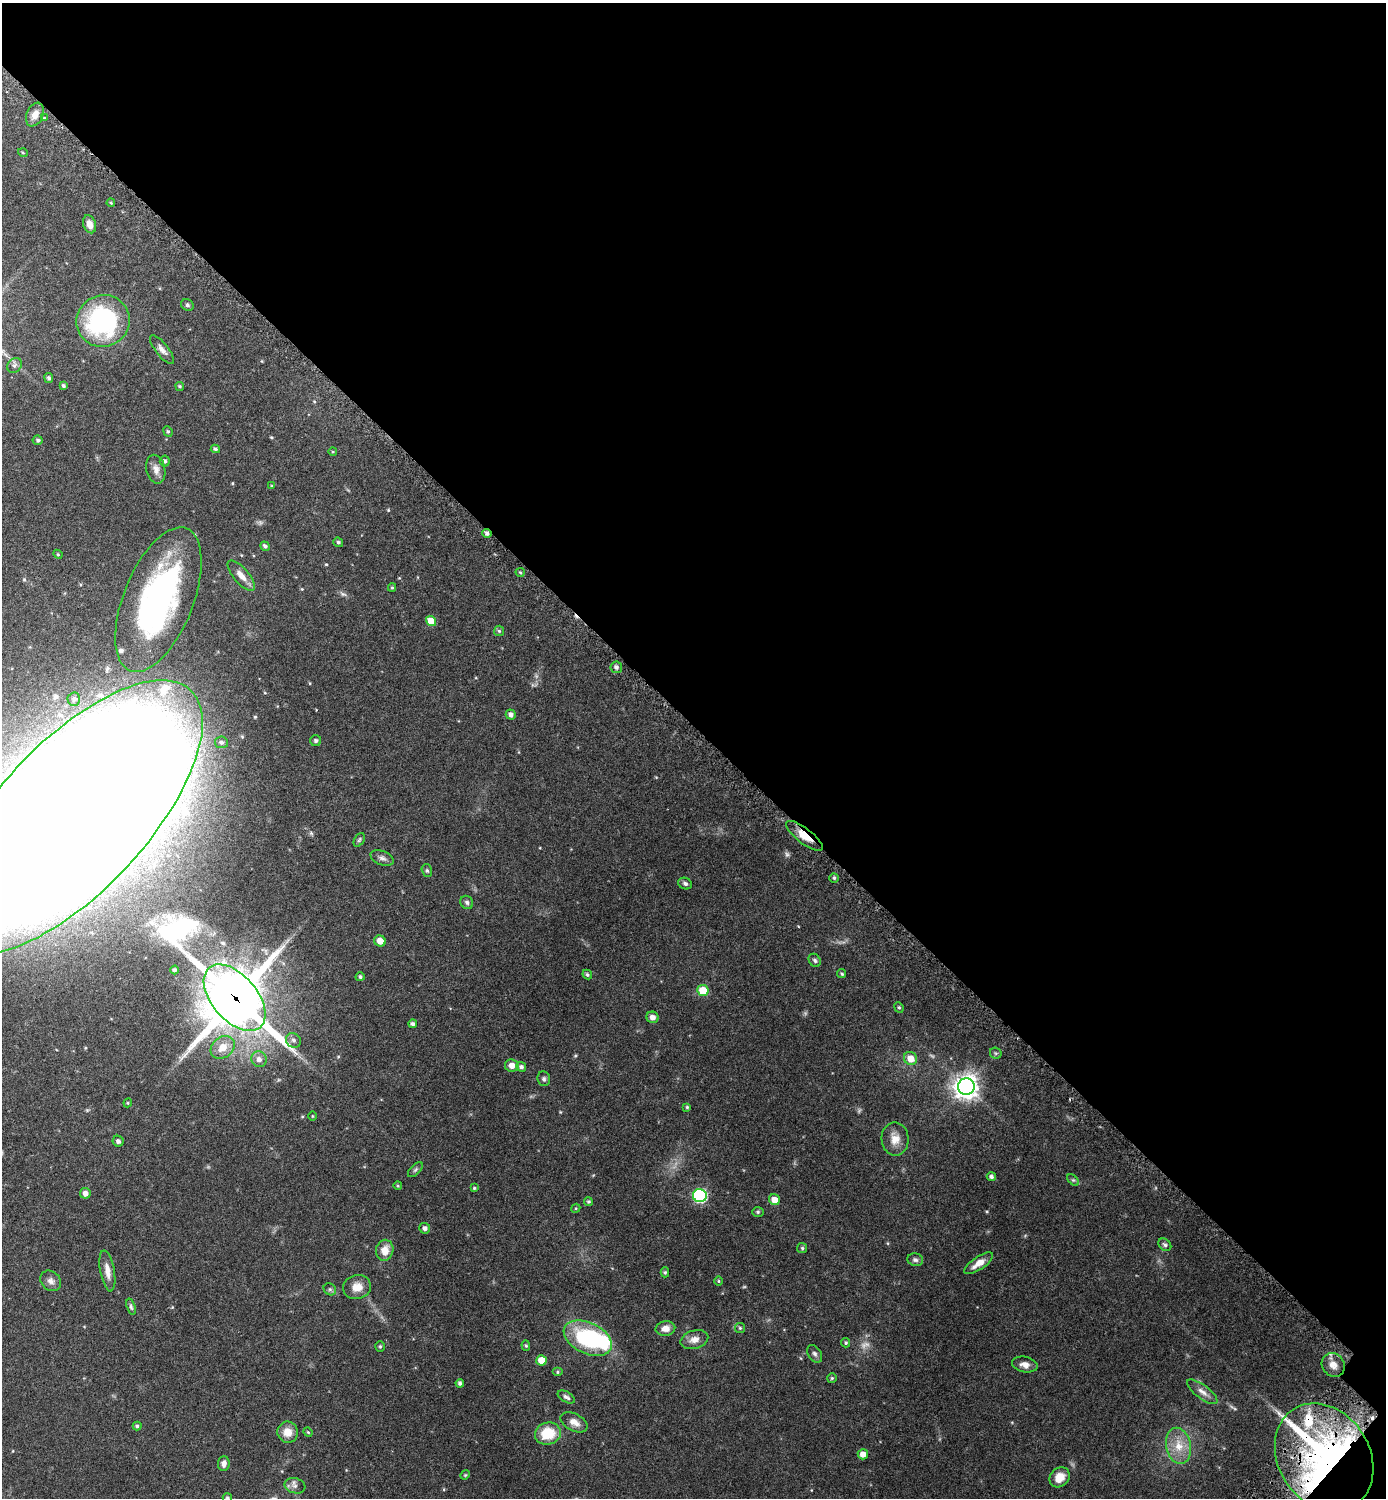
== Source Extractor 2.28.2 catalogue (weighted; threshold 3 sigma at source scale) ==
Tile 8 of 4 x 4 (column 4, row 2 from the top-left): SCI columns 4477-5860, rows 3021-4516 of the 6046 x 6043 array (HDU 1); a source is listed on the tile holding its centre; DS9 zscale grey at full resolution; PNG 1388 x 1500 px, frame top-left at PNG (2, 3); each listed source drawn as its Kron ellipse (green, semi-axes under 4 px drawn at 4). Shown black and unused: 49% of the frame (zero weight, under 3 of 6 exposures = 1% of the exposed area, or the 3 px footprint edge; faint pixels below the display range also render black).
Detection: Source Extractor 2.28.2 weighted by HDU 2 'WHT'; one run over the whole footprint, this tile lists its part. Background 0.0801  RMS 0.0037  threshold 0.0151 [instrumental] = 3 sigma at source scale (4.09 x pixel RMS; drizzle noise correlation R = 1.36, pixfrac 0.8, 0.05/0.05 arcsec/px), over >= 5 px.
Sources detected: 132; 5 too faint to see at this stretch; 1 inside a brighter object's white glare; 3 cosmic-ray / hot-pixel residue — neither listed nor drawn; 3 inside a brighter listed object's ellipse — not listed separately; the other 120 listed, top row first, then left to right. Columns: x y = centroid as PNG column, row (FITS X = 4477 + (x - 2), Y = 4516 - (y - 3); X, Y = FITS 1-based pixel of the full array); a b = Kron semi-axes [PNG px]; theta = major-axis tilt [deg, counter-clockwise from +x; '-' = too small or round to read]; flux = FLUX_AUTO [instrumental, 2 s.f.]
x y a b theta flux
35 115 12 8 66 2.2
44 118 4 4 - 0.32
23 153 5 3 - 0.28
111 203 4 3 - 0.29
89 224 9 6 -72 2.1
187 305 6 5 - 0.56
103 321 27 25 27 45
162 350 17 6 -52 1.7
14 365 8 6 50 0.82
49 378 5 4 - 0.62
63 386 4 3 - 0.58
180 386 5 4 - 0.42
168 431 5 4 - 0.41
38 440 5 5 - 0.56
215 449 4 4 - 0.57
333 452 4 3 - 0.28
165 461 5 5 - 0.65
156 469 14 9 -77 1.9
272 486 4 4 - 0.3
487 533 5 4 - 0.93
338 542 5 4 - 0.59
265 546 5 4 - 0.76
58 554 5 4 - 0.32
520 572 4 4 - 0.4
241 575 19 7 -49 2.8
392 588 4 4 - 0.36
158 600 77 35 68 81
431 621 5 5 - 5.3
499 631 5 5 - 0.48
616 667 6 5 - 0.88
74 699 6 6 - 0.81
511 715 5 5 - 1.1
316 741 5 5 - 0.67
221 742 6 6 - 0.88
72 817 174 74 47 3600
804 836 22 7 -38 4.5
359 840 7 4 59 0.51
382 858 12 7 -22 1.2
427 871 6 5 - 0.49
834 878 4 4 - 0.46
685 883 7 5 -25 0.83
467 902 7 6 - 0.75
380 941 6 5 - 2.8
815 960 7 5 -53 0.62
174 970 4 4 - 0.68
587 974 5 4 - 0.54
842 974 4 4 - 0.48
360 977 4 4 - 0.61
703 991 6 5 - 8.3
235 998 39 22 -49 1800
899 1007 5 4 - 0.43
652 1017 6 5 - 1.6
413 1024 4 4 - 0.92
293 1040 8 7 - 1
223 1047 13 10 39 3.9
996 1053 6 5 - 0.47
910 1058 7 6 - 3.6
259 1059 8 7 - 1.6
512 1065 7 6 - 1.9
521 1067 5 4 - 0.74
544 1079 7 6 - 0.71
966 1086 8 8 - 270
128 1103 4 4 - 0.33
687 1107 4 4 - 0.42
312 1116 4 3 - 0.24
895 1139 16 13 -88 3.5
118 1141 5 5 - 0.88
415 1170 9 4 45 0.66
991 1177 4 4 - 0.81
1073 1180 7 4 -44 0.46
398 1186 4 3 - 0.27
474 1188 4 4 - 0.32
85 1193 5 5 - 1.6
700 1196 7 6 - 46
774 1200 6 5 - 2.8
588 1201 4 4 - 0.47
576 1208 5 3 - 0.28
758 1212 6 5 - 0.53
425 1228 5 5 - 1.1
1165 1245 7 5 -44 0.75
802 1248 5 5 - 0.45
385 1250 10 8 79 3.3
915 1260 8 6 -15 0.86
979 1263 17 6 34 3.2
107 1271 21 7 -80 2.7
665 1272 5 4 - 0.39
51 1281 11 9 -45 1.5
719 1281 5 3 - 0.31
357 1287 14 12 13 3.1
330 1289 6 5 - 0.58
131 1307 8 4 -73 0.59
665 1328 10 7 6 2.3
740 1328 5 5 - 0.47
588 1338 26 15 -26 34
694 1340 14 9 16 2.4
846 1343 4 4 - 0.42
380 1346 5 4 - 0.41
526 1346 5 4 - 0.37
815 1354 10 6 -57 0.88
541 1360 5 5 - 5.4
1025 1365 13 7 -11 1.8
1333 1365 12 11 - 2.5
557 1372 5 4 - 0.47
832 1378 5 4 - 0.41
460 1383 4 4 - 0.73
1202 1392 18 7 -37 2.1
566 1397 9 5 -29 0.96
574 1422 14 8 -27 2.6
137 1426 4 4 - 0.55
288 1432 10 10 - 3.3
308 1432 5 4 - 0.32
548 1433 13 11 14 9.2
1179 1446 18 12 -78 5.4
863 1454 5 5 - 2.7
1324 1458 57 46 -58 150
224 1464 7 6 - 1.4
465 1475 5 4 - 0.31
1060 1477 11 9 43 3.7
295 1486 10 7 -17 1.2
227 1498 5 4 - 0.54
Overlapping masked pixels (flux is a lower limit): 5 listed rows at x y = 487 533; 72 817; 804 836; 235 998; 1324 1458
Isophote crosses this tile's border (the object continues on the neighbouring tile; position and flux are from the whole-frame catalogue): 2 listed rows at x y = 72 817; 227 1498